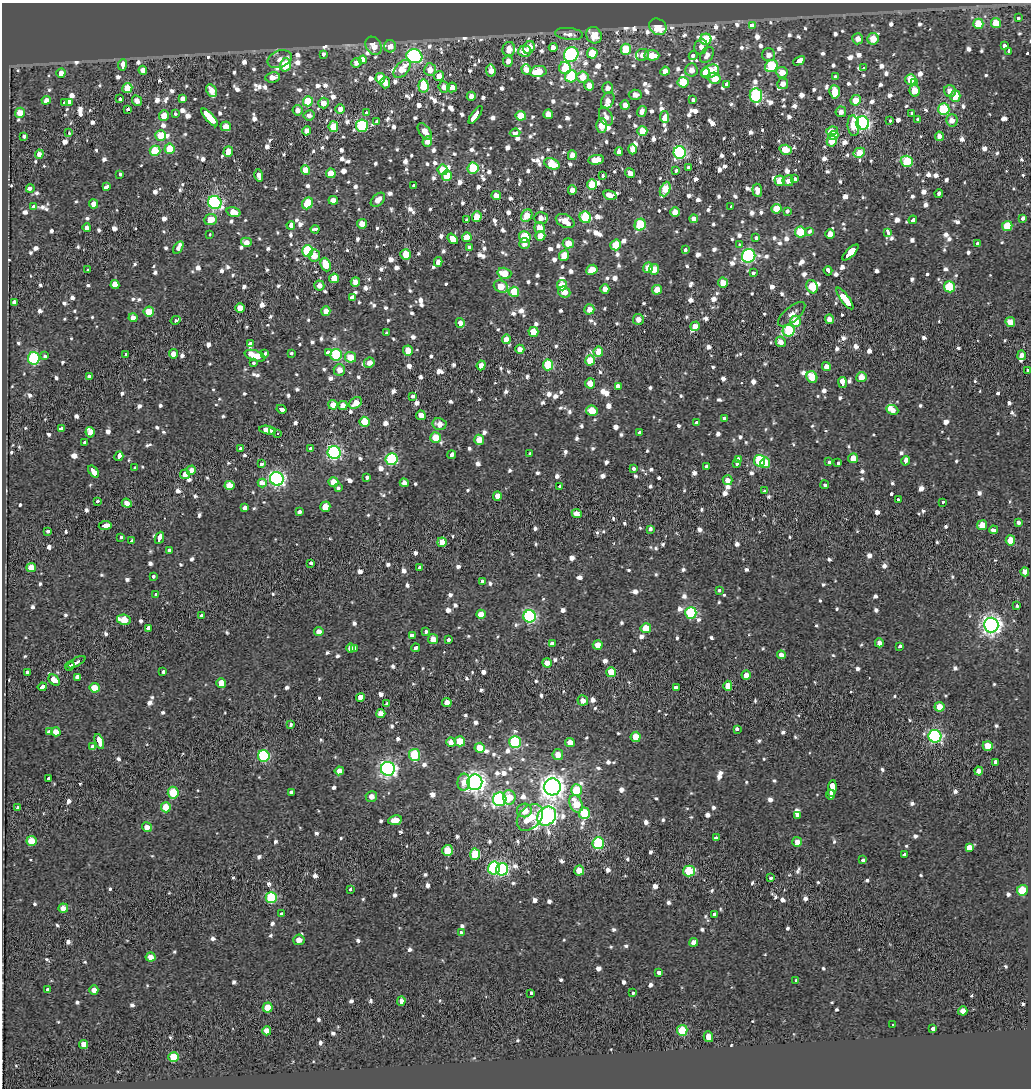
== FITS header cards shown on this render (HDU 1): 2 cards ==
NAXIS1  =                 1029
NAXIS2  =                 1086

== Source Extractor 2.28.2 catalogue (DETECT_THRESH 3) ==
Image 1029 x 1086 px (HDU 1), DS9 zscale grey, 1 PNG px = 1 image px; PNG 1033 x 1090 px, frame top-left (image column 1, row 1086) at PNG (2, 3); each listed source drawn as its Kron ellipse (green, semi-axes under 4 px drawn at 4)
Background -1.3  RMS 0.71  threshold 2.12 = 3 sigma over >= 5 px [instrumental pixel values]
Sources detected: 1451; of the 1451, the 500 brightest by FLUX_AUTO listed and drawn (951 fainter detections omitted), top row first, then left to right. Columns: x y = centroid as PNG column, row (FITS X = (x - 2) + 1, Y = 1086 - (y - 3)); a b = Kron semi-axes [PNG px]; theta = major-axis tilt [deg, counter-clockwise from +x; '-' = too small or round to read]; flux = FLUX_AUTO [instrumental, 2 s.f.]
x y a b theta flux
1019 18 3 3 - 500
996 23 5 5 - 1500
978 24 5 5 - 1400
753 26 4 3 - 1400
658 27 9 7 -36 1500
569 34 14 6 -6 420
594 35 8 7 - 970
706 39 5 5 - 2000
858 39 5 5 - 400
873 39 6 5 - 1000
1004 45 3 3 - 1100
374 46 10 7 -57 650
390 46 6 6 - 500
553 47 4 4 - 350
701 47 8 6 74 320
529 48 7 5 61 1100
509 49 7 6 - 570
626 49 5 5 - 2100
525 51 6 5 - 800
1009 51 4 3 - 1200
592 53 5 5 - 1500
323 54 3 3 - 730
571 54 8 7 - 9300
642 55 6 6 - 310
652 55 7 5 -4 780
693 55 4 3 - 620
707 55 9 6 56 350
769 55 6 6 - 380
414 56 8 7 - 8900
280 59 12 8 21 300
363 60 4 3 - 5800
508 61 5 5 - 320
799 61 6 3 27 3200
356 63 5 5 - 360
122 65 6 3 81 1400
285 65 7 5 75 2600
771 66 7 5 41 2900
565 68 6 6 - 1200
863 68 3 3 - 560
402 69 11 6 49 1000
143 70 4 4 - 380
430 70 6 6 - 570
491 70 6 5 - 380
526 70 5 5 - 470
691 70 6 6 - 420
665 71 4 4 - 410
710 71 9 6 27 2300
538 72 8 5 10 1400
782 72 6 5 - 710
61 73 5 4 - 460
705 73 4 4 - 880
439 76 5 5 - 560
571 76 6 6 - 3500
273 77 7 5 9 460
583 77 6 5 - 900
835 77 3 3 - 500
380 78 5 5 - 970
714 78 6 5 - 980
911 80 5 5 - 1400
683 82 5 5 - 1500
385 83 5 5 - 470
914 83 4 3 - 580
727 84 4 3 - 1300
783 84 5 5 - 380
589 85 5 5 - 700
424 86 6 5 - 2000
444 87 5 5 - 430
452 87 5 5 - 370
127 88 5 5 - 1300
607 88 6 5 - 330
211 90 7 5 -62 550
915 90 6 5 - 880
950 91 6 6 - 470
835 92 7 5 -86 1300
635 95 6 5 - 310
756 95 7 6 - 5400
471 96 4 4 - 400
955 96 5 5 - 960
120 99 4 3 - 530
183 99 4 4 - 2000
693 99 4 3 - 700
46 100 4 4 - 370
856 100 5 5 - 850
137 101 5 4 - 350
308 101 5 5 - 2200
608 101 9 6 62 410
65 103 3 3 - 1200
69 103 4 3 - 7900
323 103 5 5 - 570
625 105 5 4 - 370
128 109 3 3 - 1500
340 109 5 5 - 540
944 109 6 5 - 3600
298 110 5 5 - 350
642 111 5 4 - 330
841 112 5 5 - 350
20 113 5 5 - 690
366 113 3 3 - 430
176 114 3 3 - 510
548 114 5 4 - 640
912 114 3 3 - 640
309 115 5 5 - 310
476 115 10 3 55 4300
164 116 5 5 - 700
521 116 5 5 - 1300
606 116 10 6 -65 340
210 117 11 4 -48 8000
664 117 6 4 -81 1500
917 119 3 3 - 330
890 120 3 3 - 310
952 120 6 6 - 400
377 122 3 3 - 440
863 123 7 6 - 13000
601 125 7 5 89 860
226 126 5 5 - 480
362 126 6 6 - 4500
853 126 10 6 -84 1000
333 127 5 5 - 1400
307 131 5 4 - 450
425 131 10 5 -53 550
642 131 5 5 - 900
832 131 6 3 8 3100
69 133 3 2 - 370
515 133 5 3 - 470
161 135 5 5 - 1300
833 135 5 4 - 1200
24 136 4 3 - 1100
939 136 5 4 - 360
427 141 5 5 - 390
832 141 5 5 - 620
170 149 5 5 - 1300
632 149 5 4 - 530
786 150 6 5 - 820
155 151 5 5 - 2100
228 151 5 4 - 670
619 152 4 4 - 320
680 153 6 6 - 9700
859 153 6 5 - 1100
39 154 4 4 - 320
572 155 5 4 - 500
596 160 8 5 6 1000
907 161 6 5 - 2500
552 164 8 5 -23 1500
688 167 3 3 - 330
473 168 6 5 - 2900
305 170 5 4 - 590
443 170 5 5 - 1000
676 171 3 3 - 510
331 173 5 5 - 910
630 173 5 4 - 410
120 174 3 3 - 540
259 175 6 4 -75 340
447 176 5 5 - 1500
603 176 4 3 - 420
795 179 3 3 - 530
780 181 5 5 - 730
788 181 5 5 - 340
414 185 4 3 - 480
592 185 5 5 - 1100
107 187 4 3 - 3800
30 188 4 3 - 1200
665 189 8 5 67 1300
572 190 4 4 - 360
757 190 7 5 -83 380
939 194 4 3 - 940
496 195 5 4 - 520
610 195 7 4 -15 340
333 200 5 4 - 540
378 200 8 5 44 390
215 203 7 6 - 9000
307 203 6 5 - 1600
93 204 4 4 - 380
33 207 4 3 - 810
731 207 4 3 - 640
777 209 5 5 - 1200
787 211 3 3 - 700
233 212 7 4 -19 620
675 212 5 5 - 810
527 216 7 5 53 840
477 217 5 5 - 810
585 217 6 5 - 3100
541 218 7 5 2 410
1023 218 3 3 - 500
694 219 4 4 - 310
210 220 6 5 - 750
466 220 3 3 - 650
913 220 4 3 - 970
565 221 10 6 -25 750
362 224 5 5 - 580
291 225 4 4 - 1100
640 225 6 5 - 3300
1007 226 5 5 - 1800
87 228 4 4 - 320
539 228 5 5 - 640
315 229 4 3 - 480
809 231 4 3 - 440
800 232 5 5 - 2100
888 232 4 3 - 500
830 234 5 4 - 450
210 235 3 3 - 520
540 236 5 4 - 700
467 237 5 4 - 1000
525 237 6 5 - 1900
756 237 3 3 - 760
453 239 6 3 -50 6400
246 242 5 4 - 340
568 243 5 5 - 780
978 243 3 3 - 720
524 244 5 5 - 310
739 244 3 3 - 490
616 245 5 5 - 1400
469 247 4 3 - 560
178 248 7 3 59 740
685 250 4 3 - 350
308 251 6 5 - 4000
850 252 10 4 45 15000
405 254 5 5 - 1300
564 255 5 5 - 870
314 256 6 5 - 620
749 256 7 6 - 9400
438 262 5 4 - 310
326 265 7 5 -69 1000
648 268 5 5 - 490
654 269 5 5 - 1000
88 270 3 3 - 3100
592 270 6 5 - 1100
828 271 5 3 - 1100
504 273 7 5 -15 890
753 273 3 3 - 410
334 278 5 5 - 820
355 282 5 4 - 400
723 283 5 5 - 810
115 285 4 4 - 10000
562 285 5 5 - 940
319 286 5 5 - 350
501 287 7 5 -26 1100
812 287 7 5 -62 1200
950 287 5 5 - 2300
605 289 4 4 - 330
657 290 5 5 - 650
514 292 5 5 - 1300
564 292 6 5 - 460
352 298 4 3 - 3800
845 299 13 4 -53 5100
14 303 4 3 - 3100
240 308 5 4 - 790
589 309 5 5 - 460
326 311 5 4 - 410
149 312 5 5 - 1100
792 314 17 7 40 360
133 318 4 4 - 360
638 319 5 5 - 350
829 319 5 4 - 340
176 320 5 3 - 900
795 321 5 5 - 1200
1010 322 5 4 - 550
460 323 5 4 - 440
695 326 5 4 - 450
789 331 6 6 - 4300
533 332 5 5 - 1100
387 333 3 3 - 320
506 339 5 4 - 610
781 342 5 4 - 400
250 344 4 3 - 1400
520 349 4 4 - 470
408 351 5 5 - 700
328 352 4 3 - 1800
598 352 5 5 - 900
265 353 4 3 - 530
291 353 3 3 - 400
125 354 3 3 - 450
173 354 4 4 - 410
336 355 6 5 - 4100
1022 355 5 4 - 380
44 356 3 3 - 710
255 356 11 5 -18 1100
350 357 6 5 - 940
34 358 6 6 - 4900
590 360 5 5 - 1100
254 363 3 3 - 370
369 363 5 5 - 330
481 365 5 4 - 430
548 365 5 5 - 3000
826 366 4 4 - 360
339 370 6 6 - 450
1028 370 4 3 - 570
89 377 4 3 - 1300
812 377 6 5 - 1300
861 377 5 5 - 510
843 382 5 3 - 24000
590 383 5 5 - 550
618 386 4 3 - 780
413 396 4 3 - 2700
356 403 7 5 40 580
333 405 5 4 - 580
343 406 4 4 - 460
281 409 5 3 - 1200
892 410 6 4 -25 420
592 411 6 5 - 1200
421 415 5 4 - 510
725 419 4 3 - 660
364 422 5 5 - 1400
697 423 4 3 - 1500
439 424 7 6 - 420
61 428 4 3 - 1200
267 430 8 4 -9 3000
273 431 3 3 - 1100
90 432 5 4 - 1800
277 433 3 3 - 1300
639 433 4 3 - 650
436 437 5 5 - 1100
479 440 5 5 - 890
85 443 4 3 - 780
311 448 3 3 - 450
240 449 4 3 - 690
334 452 6 6 - 9600
530 454 3 3 - 470
452 455 4 3 - 1400
119 456 5 3 - 2500
853 458 5 5 - 670
391 459 6 6 - 5200
738 459 4 3 - 1000
759 461 6 5 - 3200
906 461 5 3 - 2100
829 462 3 3 - 400
736 463 3 3 - 650
765 463 5 5 - 930
838 463 3 3 - 400
262 464 4 3 - 520
706 467 3 3 - 870
135 468 3 3 - 480
633 469 3 3 - 440
191 470 5 4 - 340
93 471 7 3 -53 2600
185 474 5 4 - 320
367 478 4 3 - 550
277 479 7 6 - 14000
728 480 5 5 - 330
333 482 5 5 - 640
262 483 4 3 - 1500
404 483 4 4 - 2000
825 485 4 3 - 1400
229 486 5 4 - 970
560 486 3 3 - 360
338 488 4 3 - 350
764 491 3 3 - 700
497 496 5 4 - 390
898 500 3 3 - 340
97 501 3 3 - 510
942 502 3 3 - 560
127 503 5 4 - 450
325 507 5 5 - 1200
244 508 4 3 - 1300
299 512 4 3 - 620
577 514 5 4 - 400
1018 523 3 3 - 440
105 525 6 3 6 3500
982 525 5 5 - 810
650 529 4 3 - 1100
993 530 4 3 - 990
48 531 3 3 - 530
121 538 3 3 - 850
159 538 6 3 67 1800
1010 540 5 5 - 940
132 541 3 3 - 8800
442 542 5 4 - 780
169 550 4 4 - 700
311 563 3 3 - 1100
31 567 5 4 - 760
420 568 3 3 - 1300
1025 572 4 4 - 370
153 576 3 3 - 400
482 581 4 3 - 1300
719 591 3 3 - 310
156 594 4 3 - 740
1017 606 3 3 - 550
691 613 6 5 - 4500
481 614 5 4 - 630
201 615 3 3 - 350
530 616 6 6 - 7900
124 620 7 5 -11 1200
991 625 7 7 - 26000
148 628 3 3 - 4100
646 628 5 5 - 1100
426 631 3 3 - 490
319 632 4 4 - 390
412 636 4 3 - 1100
433 639 5 5 - 490
448 639 3 3 - 640
879 643 4 4 - 310
553 644 4 3 - 1200
598 645 5 4 - 700
900 646 3 3 - 760
350 648 4 4 - 330
354 648 4 3 - 780
416 648 4 3 - 560
781 655 4 4 - 320
76 662 10 3 30 2100
547 663 5 4 - 590
70 666 5 3 - 1300
163 671 3 3 - 390
28 672 3 3 - 1300
611 672 5 5 - 1400
746 675 4 4 - 530
78 677 4 3 - 5600
54 680 6 4 -44 6200
221 683 5 5 - 650
728 686 5 4 - 690
42 687 4 3 - 5100
95 688 5 5 - 1100
676 688 4 3 - 6800
360 697 5 4 - 370
583 700 5 5 - 310
447 703 4 4 - 460
387 704 3 3 - 680
939 707 5 5 - 750
381 714 5 4 - 610
290 724 3 3 - 600
737 729 4 3 - 550
49 732 4 3 - 760
56 732 5 4 - 500
935 736 6 6 - 9900
636 737 5 5 - 1100
99 741 8 3 -69 7000
460 741 5 5 - 1200
451 742 5 4 - 410
515 742 6 6 - 4100
570 742 5 4 - 520
92 746 4 3 - 13000
988 746 5 5 - 1200
480 748 5 5 - 890
414 755 6 5 - 2700
558 755 5 5 - 480
264 756 6 6 - 4800
995 762 4 3 - 750
388 769 7 7 - 18000
339 771 4 4 - 330
979 771 4 4 - 350
49 779 4 3 - 1700
464 782 8 6 84 520
475 782 8 7 - 29000
552 787 8 8 - 42000
832 789 8 4 85 2700
576 790 6 5 - 1700
291 792 3 3 - 600
173 793 6 5 - 1700
831 795 5 3 - 1600
371 796 6 5 - 340
509 797 7 6 - 1100
500 799 7 6 - 8700
576 804 9 6 -67 1300
166 807 5 5 - 1200
18 808 4 3 - 960
524 810 7 7 - 770
584 813 6 5 - 2700
797 815 4 3 - 1600
547 816 10 8 44 23000
530 817 15 11 46 1800
395 820 7 5 8 750
147 827 5 4 - 470
716 838 4 3 - 4100
31 841 5 5 - 1200
797 842 5 5 - 350
598 843 6 5 - 4200
969 847 4 4 - 6300
448 850 5 5 - 1400
475 854 5 5 - 2300
904 854 3 3 - 2100
863 860 3 3 - 630
494 868 6 6 - 5600
502 869 6 6 - 7800
579 870 5 5 - 870
689 871 6 5 - 2300
771 878 4 3 - 780
350 889 3 3 - 330
1022 890 5 5 - 1700
271 898 5 5 - 3500
63 908 5 4 - 520
281 914 4 3 - 620
715 915 3 3 - 1800
461 933 3 3 - 340
299 940 5 5 - 460
694 942 4 4 - 400
150 957 5 4 - 410
659 973 4 3 - 2000
796 980 3 3 - 870
47 989 3 3 - 450
94 990 4 4 - 310
531 993 4 3 - 680
632 993 3 3 - 550
401 1001 5 4 - 390
268 1007 5 5 - 790
963 1011 5 4 - 370
893 1025 3 3 - 490
933 1029 4 3 - 880
682 1030 5 5 - 1800
267 1031 5 4 - 410
708 1037 5 4 - 590
84 1044 4 4 - 390
173 1057 5 5 - 1300
At the frame edge (FLAGS 8, measured only in part): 1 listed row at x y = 1028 370
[951 fainter detections neither listed nor drawn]